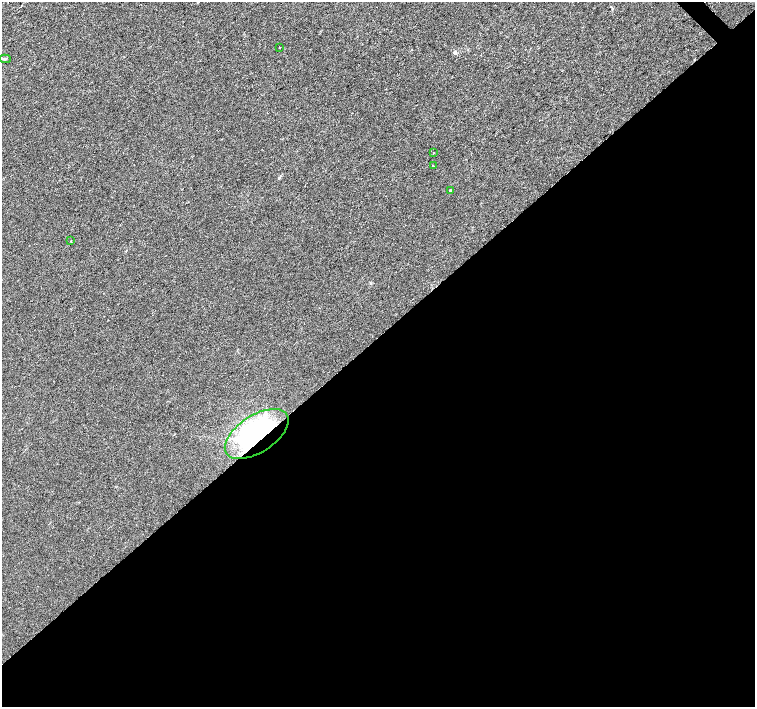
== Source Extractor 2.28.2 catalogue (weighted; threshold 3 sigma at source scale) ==
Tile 15 of 4 x 4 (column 3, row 4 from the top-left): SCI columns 3016-4520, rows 218-1626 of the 6026 x 6004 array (HDU 1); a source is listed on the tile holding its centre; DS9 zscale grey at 2 x 2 block average (1 PNG px = mean of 2 x 2 image px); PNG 757 x 709 px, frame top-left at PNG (2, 2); each listed source drawn as its Kron ellipse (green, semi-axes under 4 px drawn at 4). Shown black and unused: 53% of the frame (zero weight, under 2 of 3 exposures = <1% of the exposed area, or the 3 px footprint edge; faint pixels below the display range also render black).
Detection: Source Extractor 2.28.2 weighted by HDU 2 'WHT'; one run over the whole footprint, this tile lists its part. Background 0.00649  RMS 0.0046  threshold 0.0205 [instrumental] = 3 sigma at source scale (4.5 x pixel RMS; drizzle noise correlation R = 1.50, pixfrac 1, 0.0396/0.0396 arcsec/px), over >= 5 px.
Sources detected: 7; all 7 listed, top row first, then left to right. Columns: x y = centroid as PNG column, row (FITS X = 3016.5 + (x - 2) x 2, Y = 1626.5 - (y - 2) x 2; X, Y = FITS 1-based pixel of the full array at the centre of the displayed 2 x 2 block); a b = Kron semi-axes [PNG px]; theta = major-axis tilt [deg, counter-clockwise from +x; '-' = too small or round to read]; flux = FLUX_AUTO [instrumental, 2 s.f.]
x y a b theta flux
280 47 2 2 - 1.4
5 59 6 3 -4 2.1
433 153 2 2 - 0.72
433 166 2 2 - 2
450 191 2 2 - 2.8
71 241 2 2 - 1.3
257 434 36 18 33 230
Overlapping masked pixels (flux is a lower limit): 1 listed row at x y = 257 434
Isophote crosses this tile's border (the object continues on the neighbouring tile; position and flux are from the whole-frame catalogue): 1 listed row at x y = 5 59